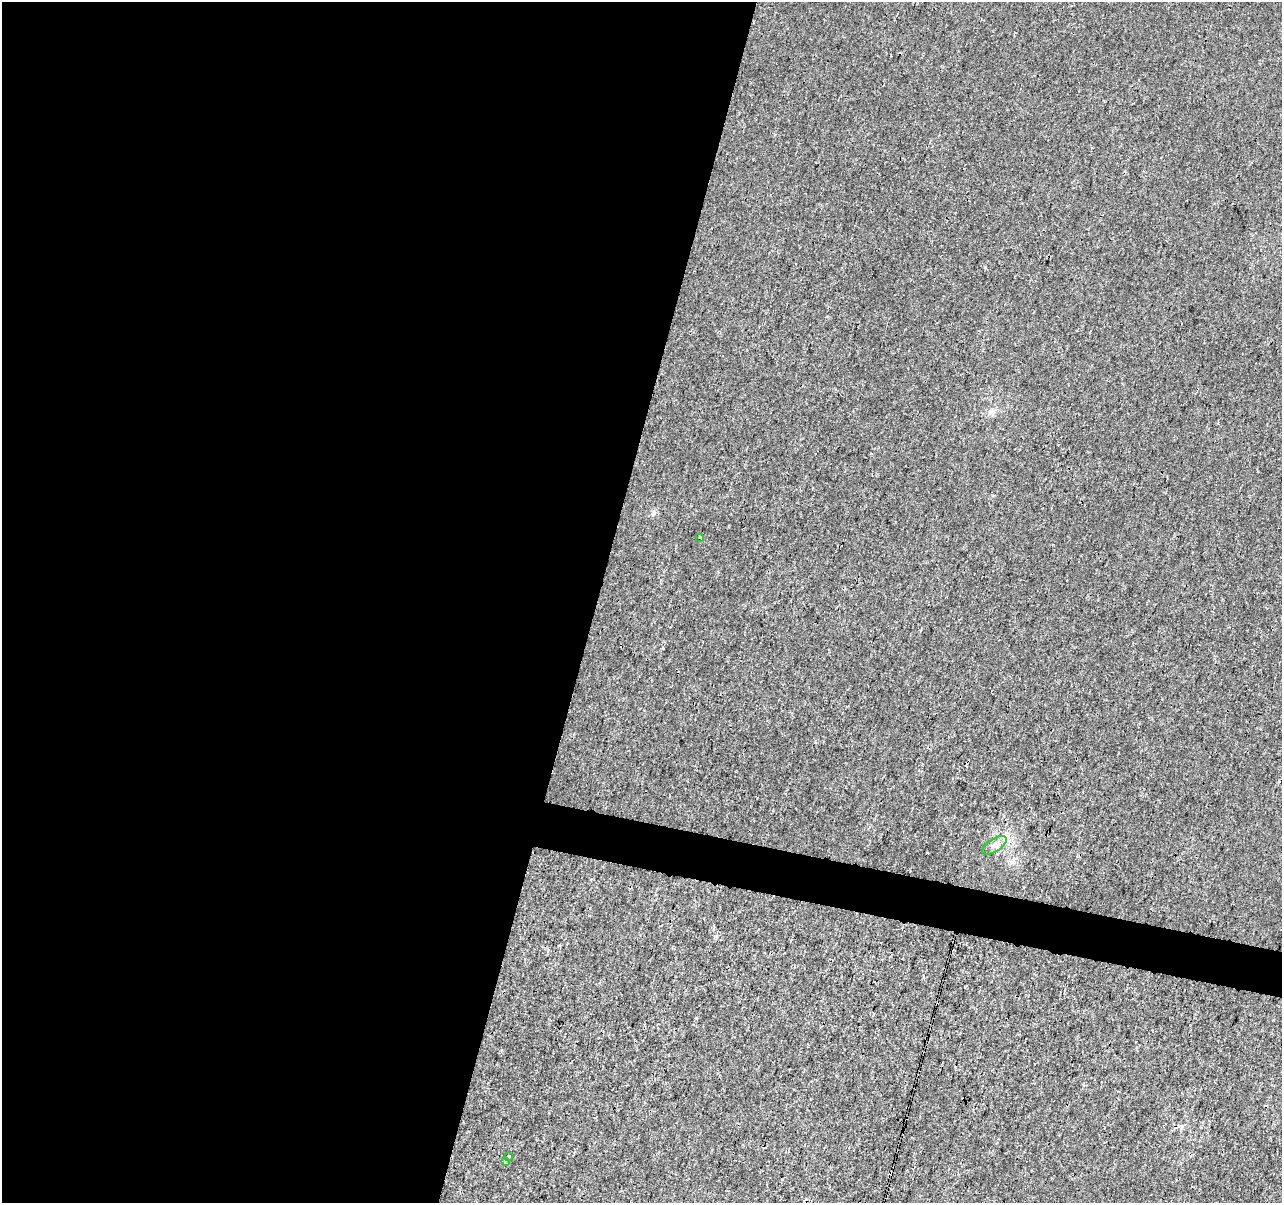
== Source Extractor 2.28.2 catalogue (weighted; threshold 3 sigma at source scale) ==
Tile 5 of 4 x 4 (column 1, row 2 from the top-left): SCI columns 8-1287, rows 2687-3887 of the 5125 x 5312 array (HDU 1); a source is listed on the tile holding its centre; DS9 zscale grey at full resolution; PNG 1284 x 1205 px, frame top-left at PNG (2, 2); each listed source drawn as its Kron ellipse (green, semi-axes under 4 px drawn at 4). Shown black and unused: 49% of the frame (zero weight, under 3 of 4 exposures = <1% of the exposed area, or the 3 px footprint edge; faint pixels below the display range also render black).
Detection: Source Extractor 2.28.2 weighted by HDU 2 'WHT'; one run over the whole footprint, this tile lists its part. Background 5.92e-05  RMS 0.0014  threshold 0.00628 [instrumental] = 3 sigma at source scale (4.5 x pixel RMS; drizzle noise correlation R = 1.50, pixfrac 1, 0.0396/0.0396 arcsec/px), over >= 5 px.
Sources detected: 7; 3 cosmic-ray / hot-pixel residue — neither listed nor drawn; the other 4 listed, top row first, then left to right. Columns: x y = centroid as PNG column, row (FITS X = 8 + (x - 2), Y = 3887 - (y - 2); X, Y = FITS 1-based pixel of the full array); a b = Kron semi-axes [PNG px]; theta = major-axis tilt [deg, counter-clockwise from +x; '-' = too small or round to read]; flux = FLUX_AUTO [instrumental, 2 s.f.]
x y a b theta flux
700 538 3 3 - 0.69
994 845 14 6 33 0.78
509 1156 3 3 - 0.3
505 1162 4 4 - 0.32